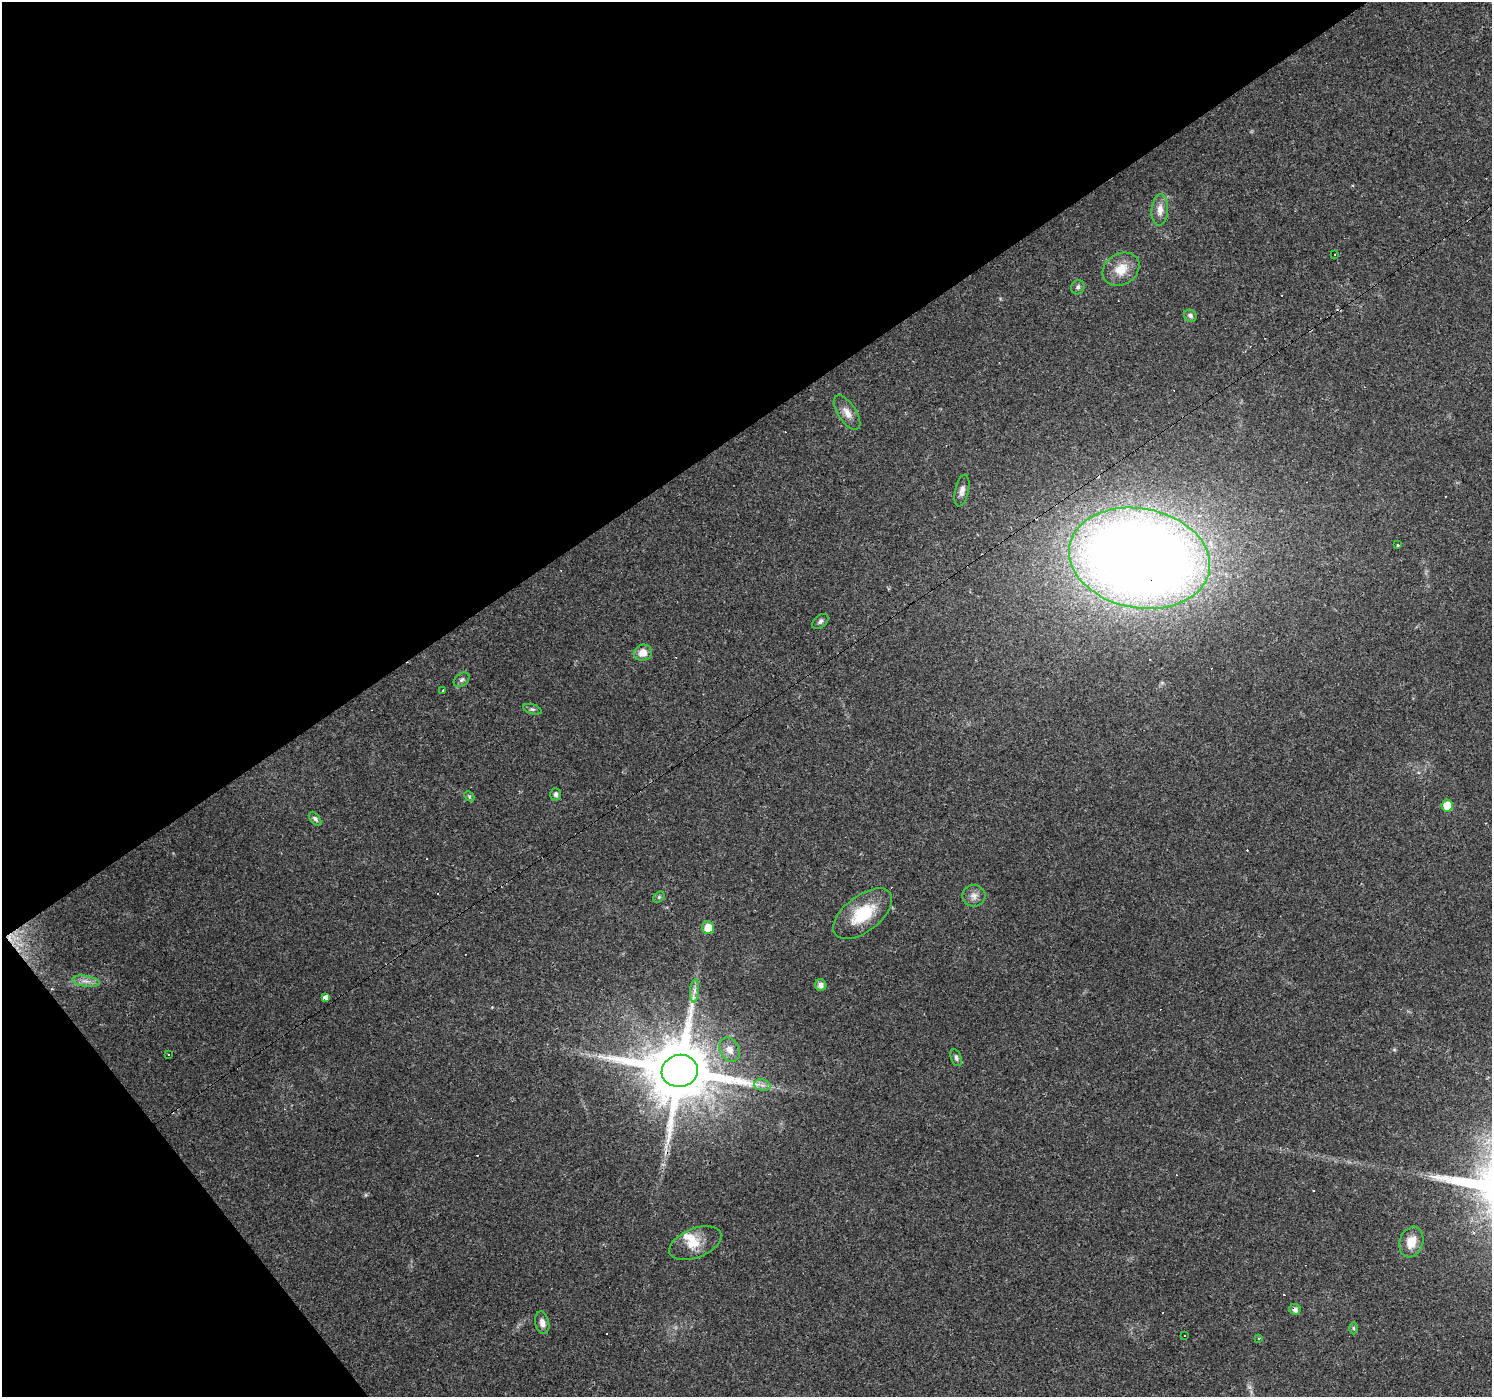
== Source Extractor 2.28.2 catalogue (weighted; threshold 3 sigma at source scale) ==
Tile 5 of 4 x 4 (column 1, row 2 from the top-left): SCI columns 1-1490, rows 2919-4313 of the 5961 x 5898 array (HDU 1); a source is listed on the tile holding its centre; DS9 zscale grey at full resolution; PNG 1494 x 1399 px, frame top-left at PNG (2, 2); each listed source drawn as its Kron ellipse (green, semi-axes under 4 px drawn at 4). Shown black and unused: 35% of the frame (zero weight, under 3 of 4 exposures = <1% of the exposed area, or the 3 px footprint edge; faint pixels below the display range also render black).
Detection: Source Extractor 2.28.2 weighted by HDU 2 'WHT'; one run over the whole footprint, this tile lists its part. Background 0.0723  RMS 0.0043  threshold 0.0195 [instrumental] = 3 sigma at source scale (4.5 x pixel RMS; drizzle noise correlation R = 1.50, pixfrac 1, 0.0396/0.0396 arcsec/px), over >= 5 px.
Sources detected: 63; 24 cosmic-ray / hot-pixel residue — neither listed nor drawn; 1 inside a brighter listed object's ellipse — not listed separately; the other 38 listed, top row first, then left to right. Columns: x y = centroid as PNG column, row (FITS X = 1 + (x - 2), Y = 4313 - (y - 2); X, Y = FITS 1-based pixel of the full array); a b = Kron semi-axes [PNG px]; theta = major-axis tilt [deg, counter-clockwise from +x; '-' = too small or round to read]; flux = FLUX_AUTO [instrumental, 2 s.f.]
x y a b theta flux
1160 210 16 8 86 3.8
1334 255 3 2 - 0.38
1121 269 19 15 32 8.1
1078 287 7 6 - 1.1
1190 316 6 5 - 1.3
847 413 19 9 -57 4
962 490 16 7 78 2.3
1397 545 3 3 - 3.7
1139 558 71 50 -10 740
820 621 9 6 41 1.2
643 653 9 8 - 4.7
462 680 9 6 39 1.3
443 690 3 3 - 1.7
532 709 9 5 -17 0.98
556 794 6 5 - 1.2
469 796 6 4 -45 0.66
1447 806 6 5 - 7.2
315 819 8 5 -51 1
974 896 11 10 - 2.7
659 897 6 5 - 0.7
863 914 34 18 37 19
708 928 6 6 - 6.1
86 981 14 5 -9 2.4
821 985 6 5 - 2.2
694 991 11 4 85 1.7
325 997 4 3 - 18
730 1050 13 9 -62 4.1
168 1054 2 2 - 0.44
956 1058 9 5 -73 1.2
680 1071 18 16 10 4700
762 1085 8 5 -10 1.7
1411 1242 16 11 71 7.1
695 1243 27 14 22 8.6
1295 1309 6 5 - 2
542 1323 11 7 -78 2.7
1353 1328 6 4 -89 0.65
1184 1335 3 2 - 0.41
1259 1339 3 3 - 0.9
Overlapping masked pixels (flux is a lower limit): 3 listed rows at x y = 1139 558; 680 1071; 1295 1309